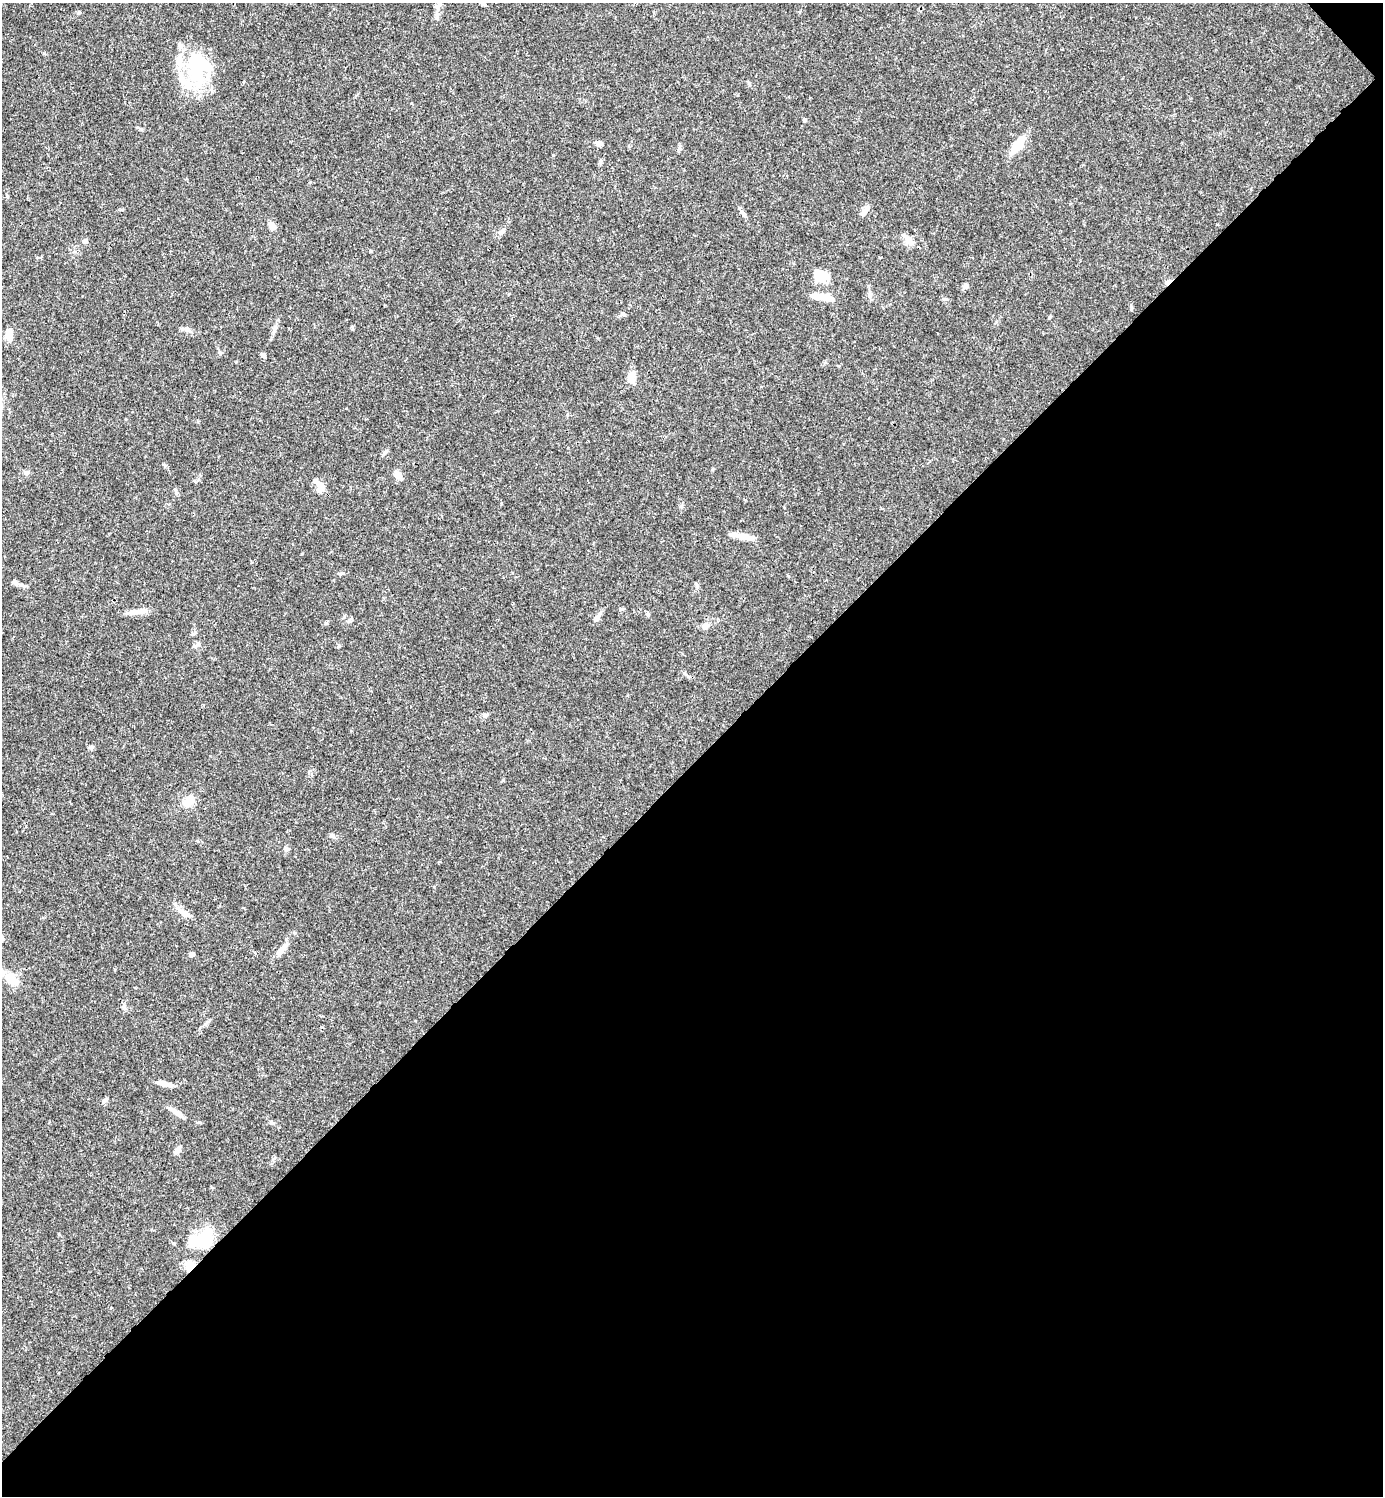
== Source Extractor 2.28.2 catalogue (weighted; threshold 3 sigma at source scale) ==
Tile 12 of 4 x 4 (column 4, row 3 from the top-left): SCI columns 4442-5822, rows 1495-2988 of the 5979 x 5980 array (HDU 1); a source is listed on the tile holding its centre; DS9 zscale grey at full resolution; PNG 1385 x 1498 px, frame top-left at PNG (2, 3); no overlay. Shown black and unused: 49% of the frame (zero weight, under 3 of 4 exposures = <1% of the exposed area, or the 3 px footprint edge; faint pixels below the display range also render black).
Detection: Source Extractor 2.28.2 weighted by HDU 2 'WHT'; one run over the whole footprint, this tile lists its part. Background 0.0382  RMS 0.0026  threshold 0.0119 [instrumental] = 3 sigma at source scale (4.5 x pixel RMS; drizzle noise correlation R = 1.50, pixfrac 1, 0.05/0.05 arcsec/px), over >= 5 px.
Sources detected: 64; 4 inside a brighter object's white glare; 1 cosmic-ray / hot-pixel residue — not listed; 6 inside a brighter listed object's ellipse — not listed separately; the other 53 listed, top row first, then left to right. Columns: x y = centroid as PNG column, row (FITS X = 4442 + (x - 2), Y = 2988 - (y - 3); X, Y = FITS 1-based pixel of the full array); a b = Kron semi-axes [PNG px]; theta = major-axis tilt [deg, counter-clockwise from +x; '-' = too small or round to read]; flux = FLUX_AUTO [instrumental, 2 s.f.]
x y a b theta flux
440 3 7 5 -62 0.59
483 4 6 5 - 0.43
197 74 35 17 -63 13
749 84 7 4 -54 0.36
805 120 4 4 - 0.45
599 143 10 6 -14 0.91
1018 144 19 10 55 4.9
865 211 17 6 54 1.2
743 213 7 4 -45 0.55
272 226 10 7 -49 1.4
502 231 8 6 55 0.85
907 238 15 8 -53 1.9
85 241 7 5 47 0.71
371 251 4 3 - 0.25
820 276 19 13 -15 4.2
966 286 8 6 49 0.82
870 294 8 6 -76 0.8
827 298 18 8 -17 2.5
622 314 8 5 25 0.52
275 329 11 5 67 0.94
187 330 13 4 -30 0.92
9 334 13 8 86 2.9
263 355 7 4 -12 0.53
631 377 16 9 89 2.2
385 452 7 4 53 0.48
26 473 7 6 - 0.65
398 475 9 7 -48 2.1
320 487 18 10 -76 2.1
741 536 23 7 -13 2.7
340 573 6 4 -18 0.35
22 585 9 5 -18 0.79
621 609 7 4 18 0.4
135 612 22 6 8 2.1
597 617 12 6 58 1.4
705 626 9 7 43 1.2
195 646 5 5 - 0.51
338 646 5 3 - 0.29
486 715 8 5 27 0.54
91 747 6 6 - 0.52
188 801 13 10 52 3
332 836 9 5 -9 0.62
287 849 7 5 -17 0.54
183 913 17 8 -39 2.1
283 948 21 7 52 1.9
191 954 6 5 - 0.74
12 980 17 10 -49 4.5
124 1007 6 6 - 0.54
164 1084 18 6 -11 2
105 1100 8 5 37 0.52
177 1113 19 6 -33 1.8
272 1123 6 5 - 0.51
177 1150 13 4 43 0.69
204 1240 33 19 62 11
Isophote crosses this tile's border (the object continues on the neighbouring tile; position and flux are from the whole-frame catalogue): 1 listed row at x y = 440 3
Unlisted compact peaks at least as high as the median listed source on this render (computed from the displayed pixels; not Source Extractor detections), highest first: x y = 503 780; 199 1122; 1131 307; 163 464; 681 506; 59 1234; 553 155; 44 53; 220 353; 352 327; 193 634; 788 576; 648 614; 712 470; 79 12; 1049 318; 236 362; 205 1024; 302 554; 684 673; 141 129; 697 586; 1217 224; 252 562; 679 148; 946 299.